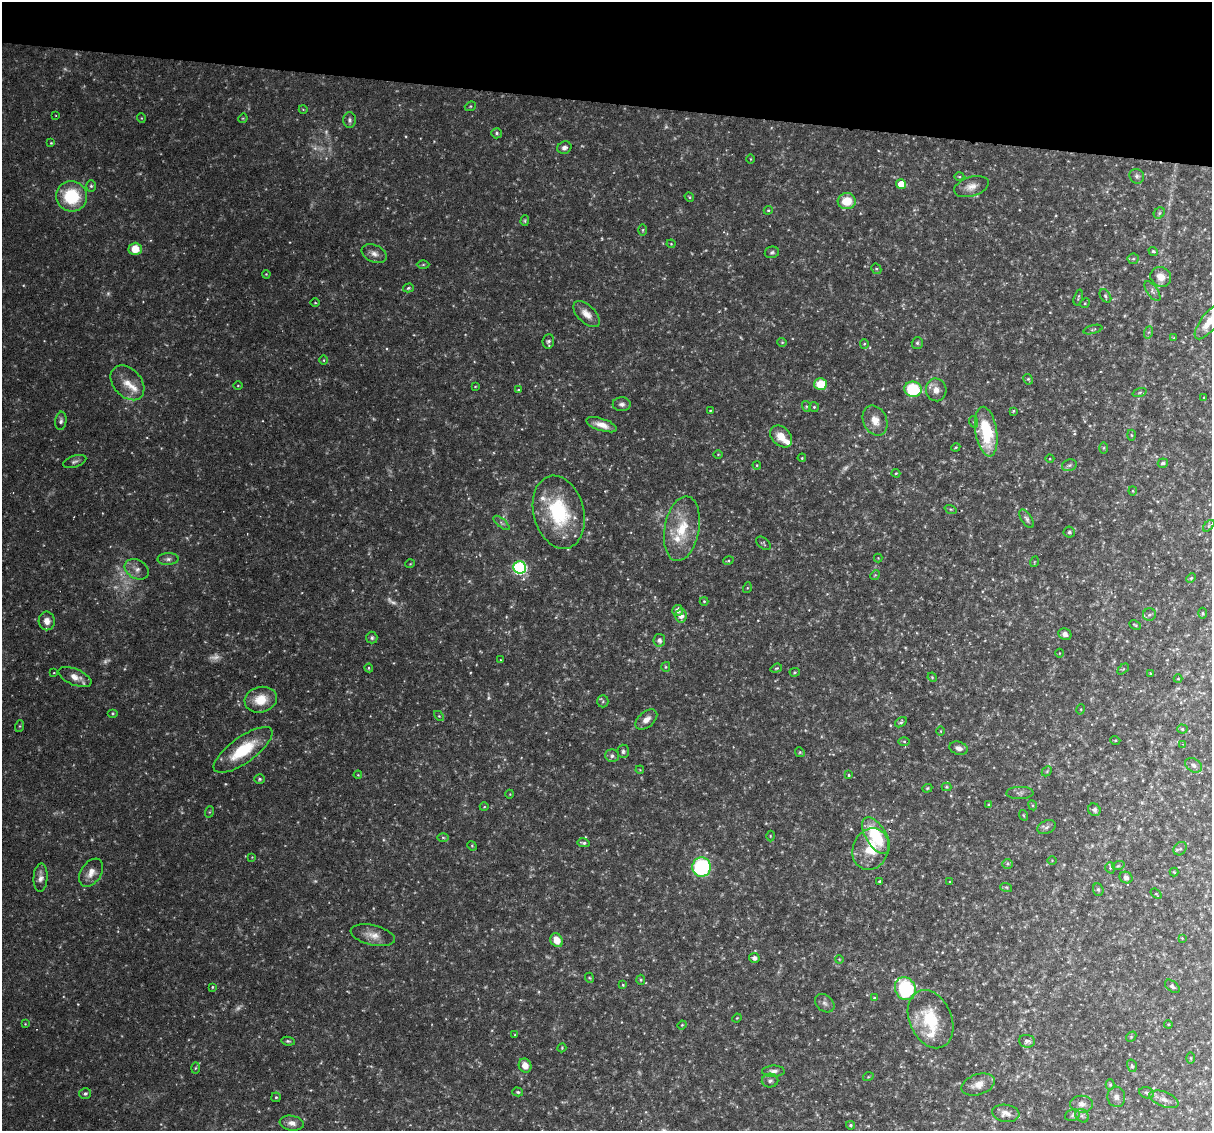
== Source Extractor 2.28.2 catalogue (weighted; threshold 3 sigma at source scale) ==
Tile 2 of 4 x 4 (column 2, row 1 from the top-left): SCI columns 1211-2420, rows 3501-4629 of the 4839 x 4860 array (HDU 1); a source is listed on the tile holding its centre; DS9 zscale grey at full resolution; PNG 1214 x 1133 px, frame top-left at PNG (2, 2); each listed source drawn as its Kron ellipse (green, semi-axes under 4 px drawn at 4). Shown black and unused: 9% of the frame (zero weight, under 3 of 6 exposures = <1% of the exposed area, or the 3 px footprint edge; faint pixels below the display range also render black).
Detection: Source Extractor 2.28.2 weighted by HDU 2 'WHT'; one run over the whole footprint, this tile lists its part. Background 0.0523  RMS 0.0048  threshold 0.0198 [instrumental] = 3 sigma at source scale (4.09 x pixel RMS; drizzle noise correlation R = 1.36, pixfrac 0.8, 0.05/0.05 arcsec/px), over >= 5 px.
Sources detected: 249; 20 too faint to see at this stretch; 2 cosmic-ray / hot-pixel residue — neither listed nor drawn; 5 inside a brighter listed object's ellipse — not listed separately; the other 222 listed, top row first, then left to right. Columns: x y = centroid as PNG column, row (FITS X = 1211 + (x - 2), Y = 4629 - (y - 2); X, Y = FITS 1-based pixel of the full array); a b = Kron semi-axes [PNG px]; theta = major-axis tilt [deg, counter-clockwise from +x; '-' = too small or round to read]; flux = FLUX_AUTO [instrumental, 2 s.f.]
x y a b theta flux
470 106 6 4 22 0.58
303 109 4 3 - 0.32
56 115 3 2 - 0.31
141 118 5 3 - 0.33
243 118 5 4 - 0.45
349 120 8 6 -89 1.3
497 133 5 5 - 0.81
51 143 4 4 - 0.43
564 148 7 6 - 1.7
751 159 4 3 - 0.34
1137 176 8 7 - 1.3
959 177 5 3 - 0.44
901 184 5 4 - 8.9
91 186 6 5 - 0.81
971 187 18 9 17 4
71 196 16 15 - 23
689 197 5 4 - 0.51
847 201 9 8 - 9.6
768 210 4 4 - 0.51
1159 213 6 5 - 0.76
525 221 5 4 - 0.57
643 230 6 4 89 0.53
671 244 4 4 - 0.43
135 249 6 6 - 7.4
1153 251 5 4 - 0.75
772 252 7 5 11 0.96
374 254 13 8 -23 2.6
1133 259 6 5 - 0.79
423 265 6 4 1 0.6
876 269 5 5 - 0.69
266 274 4 3 - 0.37
1161 277 11 9 -34 4.5
408 288 5 4 - 0.75
1152 291 11 5 -55 1.6
1105 296 7 5 -55 0.89
1078 297 8 2 74 0.54
315 303 5 3 - 0.42
1085 303 5 4 - 0.49
586 314 16 8 -45 4.2
1209 322 21 8 53 7.4
1093 330 10 3 14 0.55
1149 332 6 4 71 0.67
1174 338 4 3 - 0.39
548 341 7 5 83 1.1
782 342 5 4 - 0.47
917 343 6 5 - 0.92
864 344 4 4 - 0.51
324 360 5 3 - 0.47
1028 379 5 4 - 0.6
127 383 20 14 -48 6.6
820 384 6 6 - 11
238 385 5 3 - 0.37
475 386 4 3 - 0.35
913 389 8 8 - 23
518 390 4 2 - 0.34
936 390 11 10 - 3.5
1140 392 7 3 19 0.69
1204 397 3 2 - 0.32
622 404 9 7 -1 1.6
806 406 5 3 - 0.53
814 407 5 5 - 0.69
710 411 3 2 - 0.36
1013 411 3 2 - 0.47
875 420 16 11 -65 5.5
61 421 9 5 83 1.3
974 422 6 3 -71 0.58
602 425 16 6 -17 4
986 432 25 10 -81 26
1132 435 5 3 - 0.48
781 436 12 9 -45 5.6
956 447 4 3 - 0.45
1104 448 6 4 89 0.56
718 454 5 3 - 0.39
802 458 4 3 - 0.44
1050 459 4 3 - 0.36
75 461 12 5 18 1.3
1163 463 5 4 - 1.1
757 465 4 4 - 0.42
1069 465 8 5 21 1.1
896 473 4 4 - 0.45
1133 491 4 4 - 0.44
951 509 6 4 -19 0.53
559 512 37 25 -75 35
1027 519 10 5 -57 1.3
501 523 10 3 -40 0.89
1209 526 7 4 45 0.64
682 529 33 17 79 17
1069 532 6 5 - 1.1
763 543 8 5 -41 0.71
878 558 4 4 - 0.35
168 559 10 6 1 1.6
728 561 5 3 - 0.47
1034 562 5 3 - 0.34
410 564 5 3 - 0.33
520 567 6 6 - 66
137 569 13 9 -29 3
875 575 5 4 - 0.5
1191 578 5 4 - 0.58
747 588 5 3 - 0.44
704 601 4 4 - 0.43
678 611 5 5 - 1.9
1203 613 5 3 - 0.5
1149 615 6 6 - 1
681 616 7 6 - 3
47 621 9 8 - 3.2
1135 625 6 3 -26 0.48
1065 634 7 5 -23 1.8
372 638 6 5 - 0.92
659 640 6 6 - 2
1059 653 4 3 - 0.34
500 660 4 2 - 0.29
666 667 5 4 - 0.58
369 668 4 4 - 0.49
776 668 6 4 20 0.63
1123 669 7 4 44 0.55
795 672 5 4 - 0.54
54 673 3 2 - 0.27
1150 673 4 3 - 0.34
75 677 17 8 -22 4.6
932 677 5 4 - 0.44
1178 679 4 4 - 0.44
261 700 16 12 14 9.1
603 701 6 5 - 0.81
1081 709 5 3 - 0.44
112 713 5 4 - 0.55
439 716 6 4 -44 0.49
646 719 13 7 40 3.1
901 722 6 4 34 0.77
20 726 6 4 71 0.59
1182 729 5 4 - 0.64
941 731 5 3 - 0.42
1115 740 5 3 - 0.42
904 741 5 4 - 0.59
1182 744 4 3 - 0.48
959 748 9 6 -16 2.1
243 750 35 12 36 19
623 751 7 5 -88 1.1
800 752 5 4 - 0.57
612 756 7 6 - 1.5
1193 765 9 6 -32 1.5
640 770 4 3 - 0.38
1047 771 6 4 46 0.58
358 775 4 3 - 0.38
849 775 3 3 - 0.63
260 779 5 4 - 0.73
947 787 5 4 - 0.47
927 788 5 4 - 0.5
1020 793 13 6 1 1.6
510 794 4 3 - 0.3
989 805 3 3 - 0.67
1033 805 5 4 - 0.54
484 807 4 3 - 0.35
1094 810 6 6 - 1.2
209 812 6 3 70 0.43
1023 815 5 3 - 0.42
1047 827 9 6 23 1.4
770 836 5 3 - 0.38
876 836 20 10 -58 20
443 837 5 4 - 0.56
584 843 6 3 -10 1
472 846 5 4 - 0.53
871 849 21 18 68 13
1180 849 7 6 - 1.1
252 857 3 3 - 0.3
1052 860 5 3 - 0.36
1008 864 5 5 - 0.66
1118 866 6 4 19 0.59
702 867 9 9 - 43
1110 868 6 4 -72 0.66
1174 872 4 4 - 0.39
91 873 15 10 55 4.2
1126 877 7 5 -27 1.4
40 878 14 7 86 2.6
879 882 3 3 - 0.74
950 882 3 3 - 0.37
1006 887 6 3 -18 0.55
1098 890 6 5 - 0.77
1156 894 6 4 -38 0.47
373 935 22 10 -13 4.7
1182 938 4 3 - 0.34
557 940 7 6 - 5.5
754 958 5 5 - 1.6
839 959 4 3 - 0.35
590 978 5 3 - 0.44
641 980 5 4 - 0.62
623 985 4 3 - 0.46
1172 986 8 5 -39 1
212 987 4 3 - 0.44
905 989 12 10 -63 34
874 998 4 4 - 0.42
825 1003 11 8 -39 1.8
737 1018 5 3 - 0.32
931 1019 30 21 -66 20
25 1024 4 3 - 0.36
1168 1024 4 3 - 0.39
682 1025 4 4 - 0.42
515 1035 3 3 - 0.4
1131 1037 6 4 46 0.51
288 1041 7 4 -9 0.71
1027 1041 8 6 -5 1.6
562 1048 4 4 - 0.42
1191 1058 6 4 -89 0.51
525 1066 7 6 - 3.4
1132 1066 6 5 - 0.71
195 1068 5 3 - 0.49
773 1071 11 5 1 1.8
868 1077 5 3 - 0.42
770 1081 8 7 - 1.3
978 1084 17 10 18 4.4
1110 1085 5 4 - 0.62
518 1092 5 4 - 0.78
85 1093 6 5 - 1
1147 1093 7 5 -18 0.95
276 1097 5 4 - 0.65
1116 1097 10 9 - 2.3
1164 1099 15 7 -21 2.8
1082 1104 11 8 0 2.8
1006 1113 14 8 -9 3.5
1072 1115 7 5 23 1.1
1082 1116 7 6 - 1.3
292 1123 12 7 -9 2.7
851 1125 4 4 - 0.74
Isophote crosses this tile's border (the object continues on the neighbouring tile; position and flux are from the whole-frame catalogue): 1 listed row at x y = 1209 322